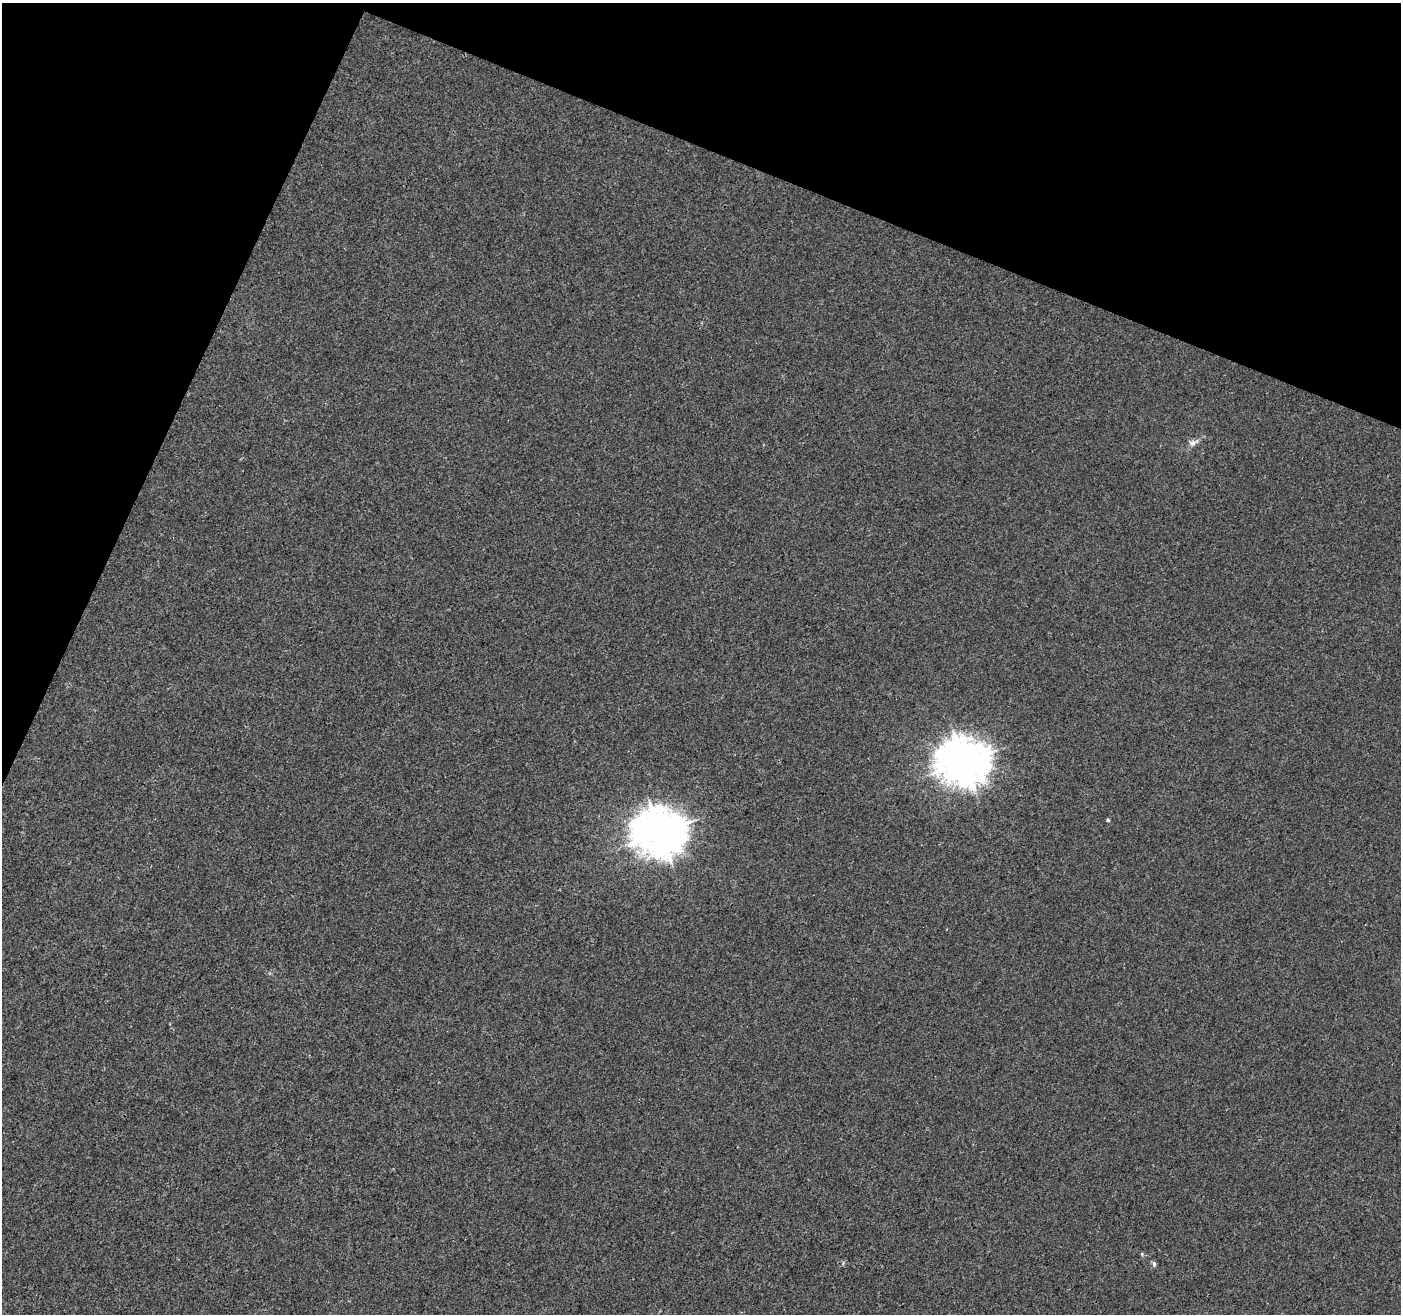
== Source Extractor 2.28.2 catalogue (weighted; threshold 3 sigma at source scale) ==
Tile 2 of 4 x 4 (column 2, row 1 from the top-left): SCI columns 1407-2805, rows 4209-5520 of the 5602 x 5727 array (HDU 1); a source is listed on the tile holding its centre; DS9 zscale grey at full resolution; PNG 1403 x 1316 px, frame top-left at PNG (2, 3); no overlay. Shown black and unused: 20% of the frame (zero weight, under 3 of 4 exposures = <1% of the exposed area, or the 3 px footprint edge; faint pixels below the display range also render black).
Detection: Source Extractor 2.28.2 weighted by HDU 2 'WHT'; one run over the whole footprint, this tile lists its part. Background 1.73e-04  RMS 0.0017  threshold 0.00773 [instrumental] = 3 sigma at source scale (4.5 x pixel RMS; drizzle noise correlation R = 1.50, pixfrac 1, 0.0396/0.0396 arcsec/px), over >= 5 px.
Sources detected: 6; all 6 listed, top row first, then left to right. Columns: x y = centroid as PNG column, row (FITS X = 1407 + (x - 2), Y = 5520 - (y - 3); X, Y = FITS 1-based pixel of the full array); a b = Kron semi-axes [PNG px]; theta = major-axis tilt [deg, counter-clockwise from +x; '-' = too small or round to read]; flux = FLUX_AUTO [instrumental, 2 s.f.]
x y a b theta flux
1192 443 13 7 23 0.89
964 762 16 15 - 400
1108 820 5 4 - 0.2
660 832 16 15 - 430
1142 1254 5 4 - 0.22
1154 1264 7 5 -81 0.37